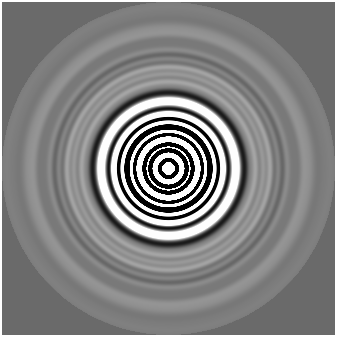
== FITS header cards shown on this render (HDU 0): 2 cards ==
NAXIS1  =                  333
NAXIS2  =                  333

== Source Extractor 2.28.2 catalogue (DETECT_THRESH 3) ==
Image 333 x 333 px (HDU 0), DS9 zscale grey, 1 PNG px = 1 image px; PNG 337 x 337 px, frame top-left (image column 1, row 333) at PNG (2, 2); no overlay
Background 3.82e-06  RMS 2.4e-06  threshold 7.35e-06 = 3 sigma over >= 5 px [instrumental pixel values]
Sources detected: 22; all 22 listed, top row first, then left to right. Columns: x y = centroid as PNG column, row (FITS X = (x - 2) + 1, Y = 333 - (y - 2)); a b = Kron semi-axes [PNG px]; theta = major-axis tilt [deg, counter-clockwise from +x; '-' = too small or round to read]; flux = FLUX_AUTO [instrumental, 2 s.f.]
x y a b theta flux
265 71 17 4 -48 0.0013
165 147 5 2 - 0.0022
171 147 6 2 0 0.0015
159 149 7 2 23 0.0032
177 149 7 2 -25 0.0032
153 153 7 2 43 0.0025
183 153 7 2 -45 0.0016
149 159 7 2 65 0.0032
187 159 7 2 -65 0.0032
147 165 6 2 90 0.0015
189 165 5 2 - 0.0022
168 168 9 9 - 37
147 171 5 2 - 0.0022
189 171 6 2 90 0.0015
149 177 7 2 -65 0.0033
187 177 7 2 65 0.0032
153 183 7 2 -45 0.0017
183 183 7 2 45 0.0016
159 187 7 2 -25 0.0032
177 187 7 2 25 0.0032
165 189 6 2 0 0.0015
171 189 5 2 - 0.0022